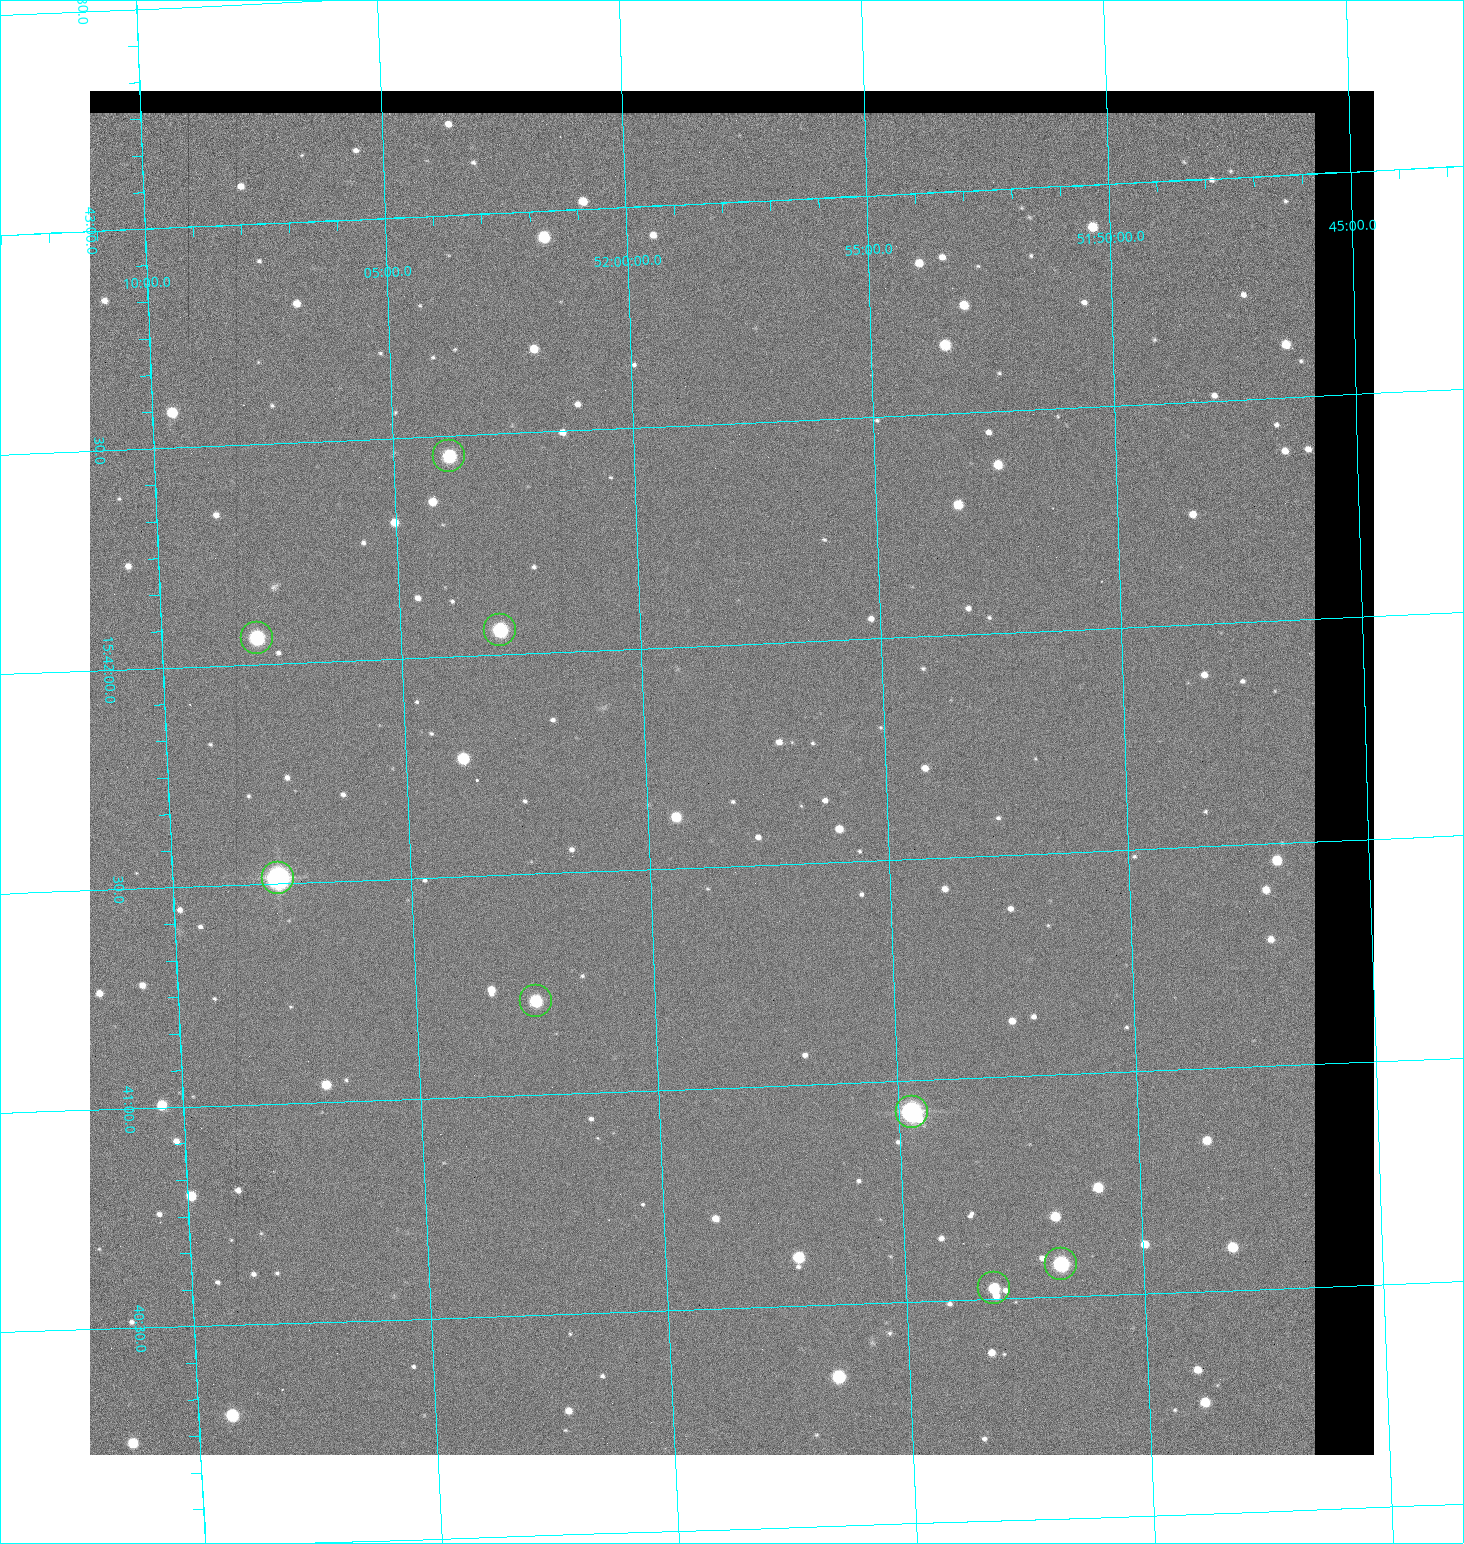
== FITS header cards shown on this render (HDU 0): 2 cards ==
NAXIS1  =                 1284 / length of data axis 1
NAXIS2  =                 1364 / length of data axis 2

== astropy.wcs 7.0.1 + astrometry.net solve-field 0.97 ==
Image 1284 x 1364 px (HDU 0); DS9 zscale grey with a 90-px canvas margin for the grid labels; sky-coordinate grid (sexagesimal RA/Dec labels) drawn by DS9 from the SOLVED WCS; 8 Tycho-2 reference stars matched to detected sources circled (green)
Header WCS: RA---TAN/DEC--TAN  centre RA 15:41:43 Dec +51:58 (235.43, +51.97 deg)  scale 1.26 arcsec/px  FOV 26.9' x 28.5'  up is +92 deg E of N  parity flipped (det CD > 0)
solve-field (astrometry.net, Tycho-2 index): VERIFIED the header's WCS against the Tycho-2 star catalogue (8 matches, 0 conflicts) and refined it, rather than solving blind
Solved WCS: RA---TAN-SIP/DEC--TAN-SIP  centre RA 15:41:43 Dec +51:58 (235.43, +51.97 deg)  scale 1.25 arcsec/px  FOV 26.8' x 28.5'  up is +92 deg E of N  parity flipped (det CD > 0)
The solver's refit moves the header's centre by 0.51 arcsec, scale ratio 0.9976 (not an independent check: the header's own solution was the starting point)
Tycho-2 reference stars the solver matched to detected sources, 8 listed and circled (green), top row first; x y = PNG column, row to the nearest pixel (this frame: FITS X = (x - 90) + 1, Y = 1364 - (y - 91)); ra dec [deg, ICRS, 3 dp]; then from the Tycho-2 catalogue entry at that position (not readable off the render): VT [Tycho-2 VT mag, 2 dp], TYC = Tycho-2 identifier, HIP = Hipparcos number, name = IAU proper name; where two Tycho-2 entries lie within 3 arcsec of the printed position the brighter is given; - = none
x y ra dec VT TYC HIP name
449 456 235.614 +52.064 11.61 3489-1132-1 - -
500 630 235.514 +52.049 11.19 3489-1407-1 - -
257 638 235.515 +52.133 11.12 3489-1380-1 - -
278 878 235.378 +52.130 9.31 3489-1322-1 76850 -
536 1001 235.303 +52.042 11.52 3489-958-1 - -
912 1112 235.232 +51.912 9.59 3489-824-1 - -
1061 1264 235.143 +51.862 10.97 3489-1016-1 - -
994 1288 235.131 +51.886 12.29 3489-908-1 - -